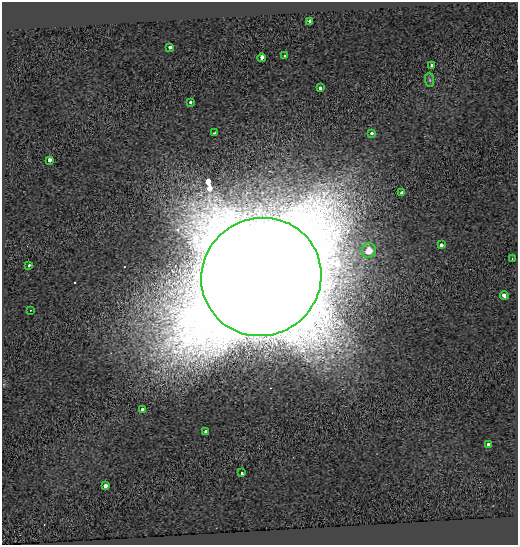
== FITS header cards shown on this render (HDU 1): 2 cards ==
NAXIS1  =                  516
NAXIS2  =                  543

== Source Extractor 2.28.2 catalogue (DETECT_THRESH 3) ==
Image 516 x 543 px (HDU 1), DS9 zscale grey, 1 PNG px = 1 image px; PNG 520 x 547 px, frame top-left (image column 1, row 543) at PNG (2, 2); each listed source drawn as its Kron ellipse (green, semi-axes under 4 px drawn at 4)
Background 0.0393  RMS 0.065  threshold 0.196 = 3 sigma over >= 5 px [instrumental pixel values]
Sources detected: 24; all 24 listed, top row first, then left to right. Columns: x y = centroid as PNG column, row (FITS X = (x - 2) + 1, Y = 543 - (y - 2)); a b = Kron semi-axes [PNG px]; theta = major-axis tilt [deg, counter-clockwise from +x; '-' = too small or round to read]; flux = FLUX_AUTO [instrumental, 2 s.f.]
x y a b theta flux
310 21 3 3 - 75
170 47 3 3 - 53
285 56 3 3 - 18
262 58 4 3 - 63
432 65 3 3 - 40
430 80 7 4 -89 7.3
320 88 3 3 - 32
191 102 3 3 - 20
215 133 3 3 - 8.7
372 133 3 3 - 43
49 160 3 3 - 180
402 193 3 3 - 34
441 245 4 3 - 51
369 251 7 7 - 48
512 259 3 2 - 5.6
29 265 3 3 - 30
261 277 60 58 31 490000
504 295 4 3 - 54
30 310 3 2 - 4.3
143 409 4 3 - 84
206 431 3 3 - 61
488 444 3 3 - 50
242 473 3 3 - 60
105 486 3 3 - 110